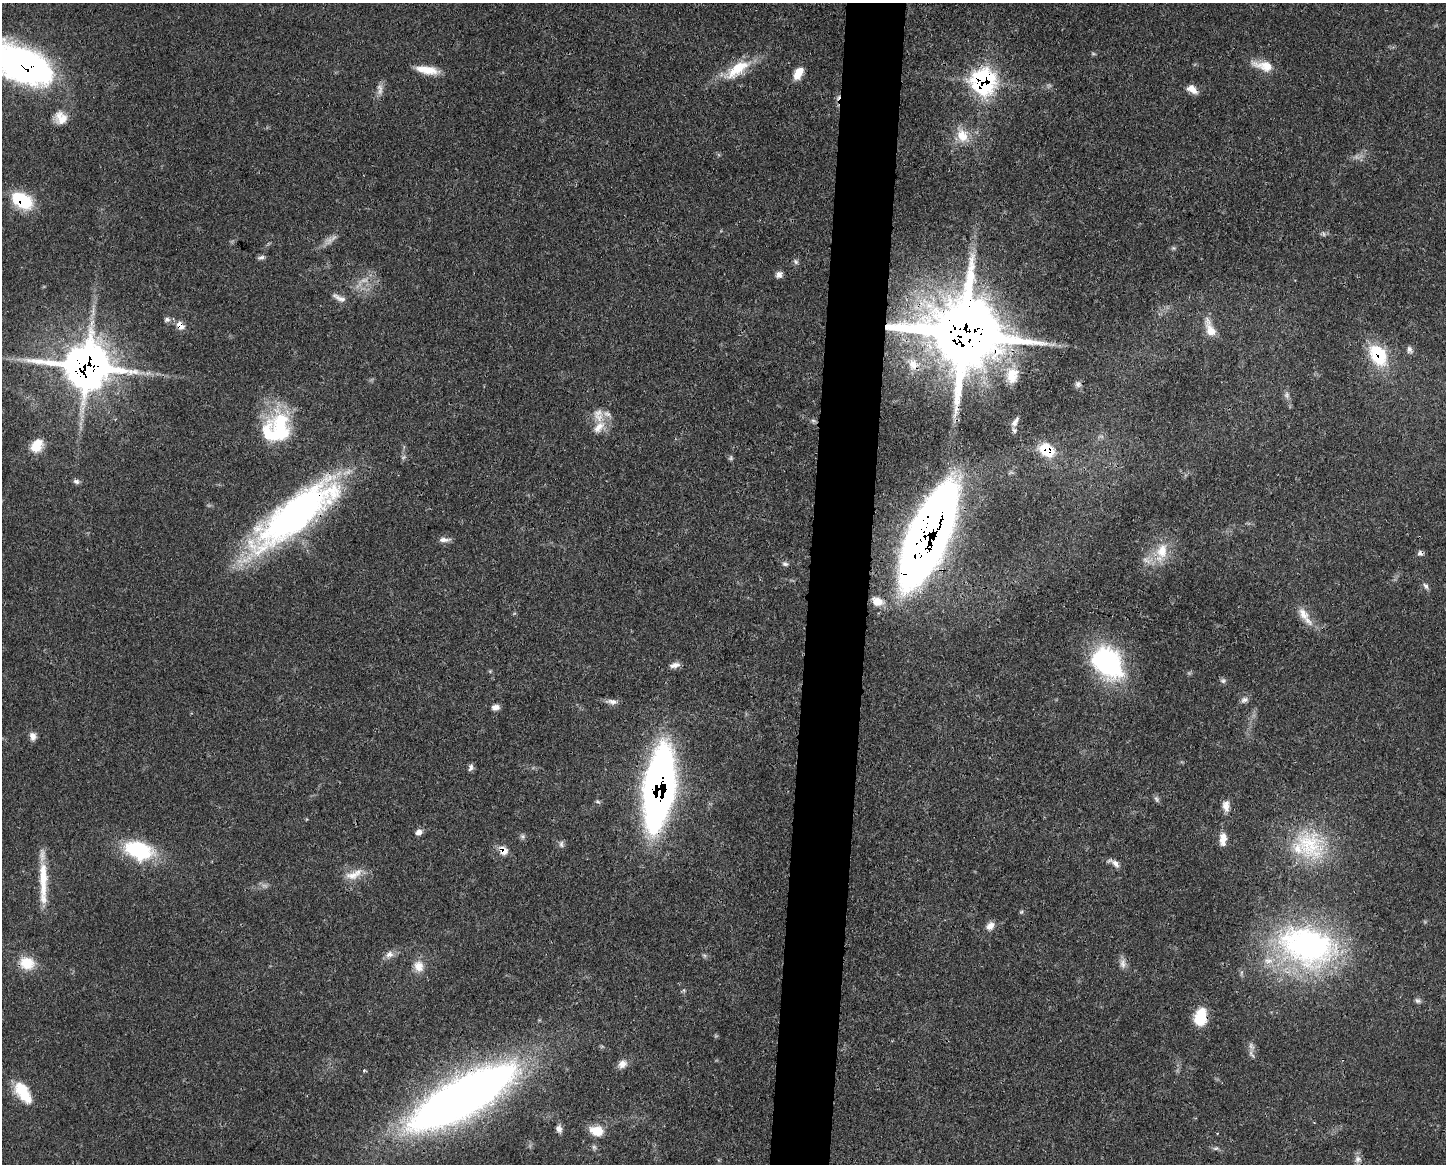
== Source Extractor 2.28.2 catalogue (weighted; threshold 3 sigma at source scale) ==
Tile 5 of 3 x 4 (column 2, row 2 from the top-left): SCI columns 1557-3000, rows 2329-3490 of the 4670 x 4658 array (HDU 1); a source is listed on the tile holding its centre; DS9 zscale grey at full resolution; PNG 1448 x 1166 px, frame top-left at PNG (2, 3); no overlay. Shown black and unused: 4% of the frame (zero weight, under 3 of 4 exposures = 1% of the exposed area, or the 3 px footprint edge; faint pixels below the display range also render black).
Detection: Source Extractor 2.28.2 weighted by HDU 2 'WHT'; one run over the whole footprint, this tile lists its part. Background 0.0552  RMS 0.0032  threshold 0.0146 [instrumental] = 3 sigma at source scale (4.5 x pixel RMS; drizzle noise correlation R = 1.50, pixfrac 1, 0.05/0.05 arcsec/px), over >= 5 px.
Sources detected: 95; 7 too faint to see at this stretch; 1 cosmic-ray / hot-pixel residue — not listed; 3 inside a brighter listed object's ellipse — not listed separately; the other 84 listed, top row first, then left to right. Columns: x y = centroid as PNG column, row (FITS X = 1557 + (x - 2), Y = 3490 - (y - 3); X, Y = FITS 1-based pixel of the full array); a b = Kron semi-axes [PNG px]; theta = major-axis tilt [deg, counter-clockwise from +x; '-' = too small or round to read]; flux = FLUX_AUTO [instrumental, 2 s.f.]
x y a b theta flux
1093 54 6 4 -1 0.46
25 66 52 29 -25 130
1263 66 29 12 -13 5.5
737 69 39 15 37 11
427 70 26 9 -10 6.1
798 73 15 8 59 4.4
984 81 13 11 -73 99
380 89 18 7 -89 2
1192 89 13 7 -36 2.8
61 118 17 15 -54 4.4
962 135 20 15 -65 6.2
22 200 23 14 -29 17
1173 248 6 5 - 0.55
261 257 11 5 17 0.88
796 262 8 5 -50 0.77
779 275 9 8 - 1.5
339 298 20 6 -26 1.9
167 319 8 7 - 1.1
180 325 12 8 -53 2.9
1210 329 26 10 -69 4.6
964 334 24 20 -18 4000
1409 349 10 7 -83 1.2
1378 355 27 17 -59 18
913 364 17 14 -53 5.1
87 366 17 14 -6 1200
1012 375 22 15 81 6.6
1078 384 9 8 - 1.1
1287 395 9 7 -80 1.2
813 421 8 4 -9 0.71
1015 422 16 7 58 1.8
599 427 24 12 48 5.3
277 428 37 30 54 29
37 446 17 13 56 5.7
1047 450 17 12 -36 11
76 481 8 6 -12 0.96
295 515 108 30 38 120
928 536 74 22 66 690
444 540 15 6 -1 1.7
1162 551 24 16 79 8.3
1420 553 8 7 - 0.95
785 564 8 6 -18 0.85
1426 586 9 6 -56 1.1
877 601 13 9 -23 4.3
1303 614 21 11 -55 4.7
1107 662 40 28 -48 45
675 665 15 7 15 1.8
1223 681 8 7 - 0.82
1244 700 10 7 16 1.3
612 702 16 7 -5 1.8
495 707 9 6 7 1.6
33 736 9 7 -76 2
471 767 9 6 76 1.1
659 788 52 17 82 290
1156 799 9 6 -54 0.82
597 801 7 4 -18 0.59
1226 806 15 8 -86 2.5
419 832 8 7 - 1.7
522 836 7 7 - 0.83
1223 841 14 10 -81 2.9
561 844 10 6 -90 1
1309 844 48 38 -47 27
138 850 32 19 -17 25
503 850 12 8 -52 3.2
1114 863 18 6 -28 1.9
354 874 27 11 24 4.7
43 882 60 9 -90 11
1021 912 6 5 - 0.45
990 926 11 9 50 2.3
1308 946 76 50 -15 92
389 954 12 9 28 2
27 963 20 17 -17 7.3
1123 963 15 8 -89 2
419 966 15 13 -70 3.9
1418 1001 8 6 -42 0.85
1200 1017 17 12 78 11
1251 1046 11 7 -61 1.6
622 1064 12 9 42 2.4
364 1070 4 4 - 0.4
23 1092 27 13 -57 11
463 1097 92 27 30 370
559 1129 9 7 -75 1.5
597 1131 17 12 -10 5.7
1216 1148 8 5 6 0.72
1358 1159 10 9 - 1.8
Overlapping masked pixels (flux is a lower limit): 15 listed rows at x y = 25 66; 984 81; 22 200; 180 325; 964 334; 1378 355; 913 364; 87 366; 1047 450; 295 515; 928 536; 1420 553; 659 788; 503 850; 463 1097
Isophote crosses this tile's border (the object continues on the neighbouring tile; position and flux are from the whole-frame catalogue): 1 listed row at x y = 25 66